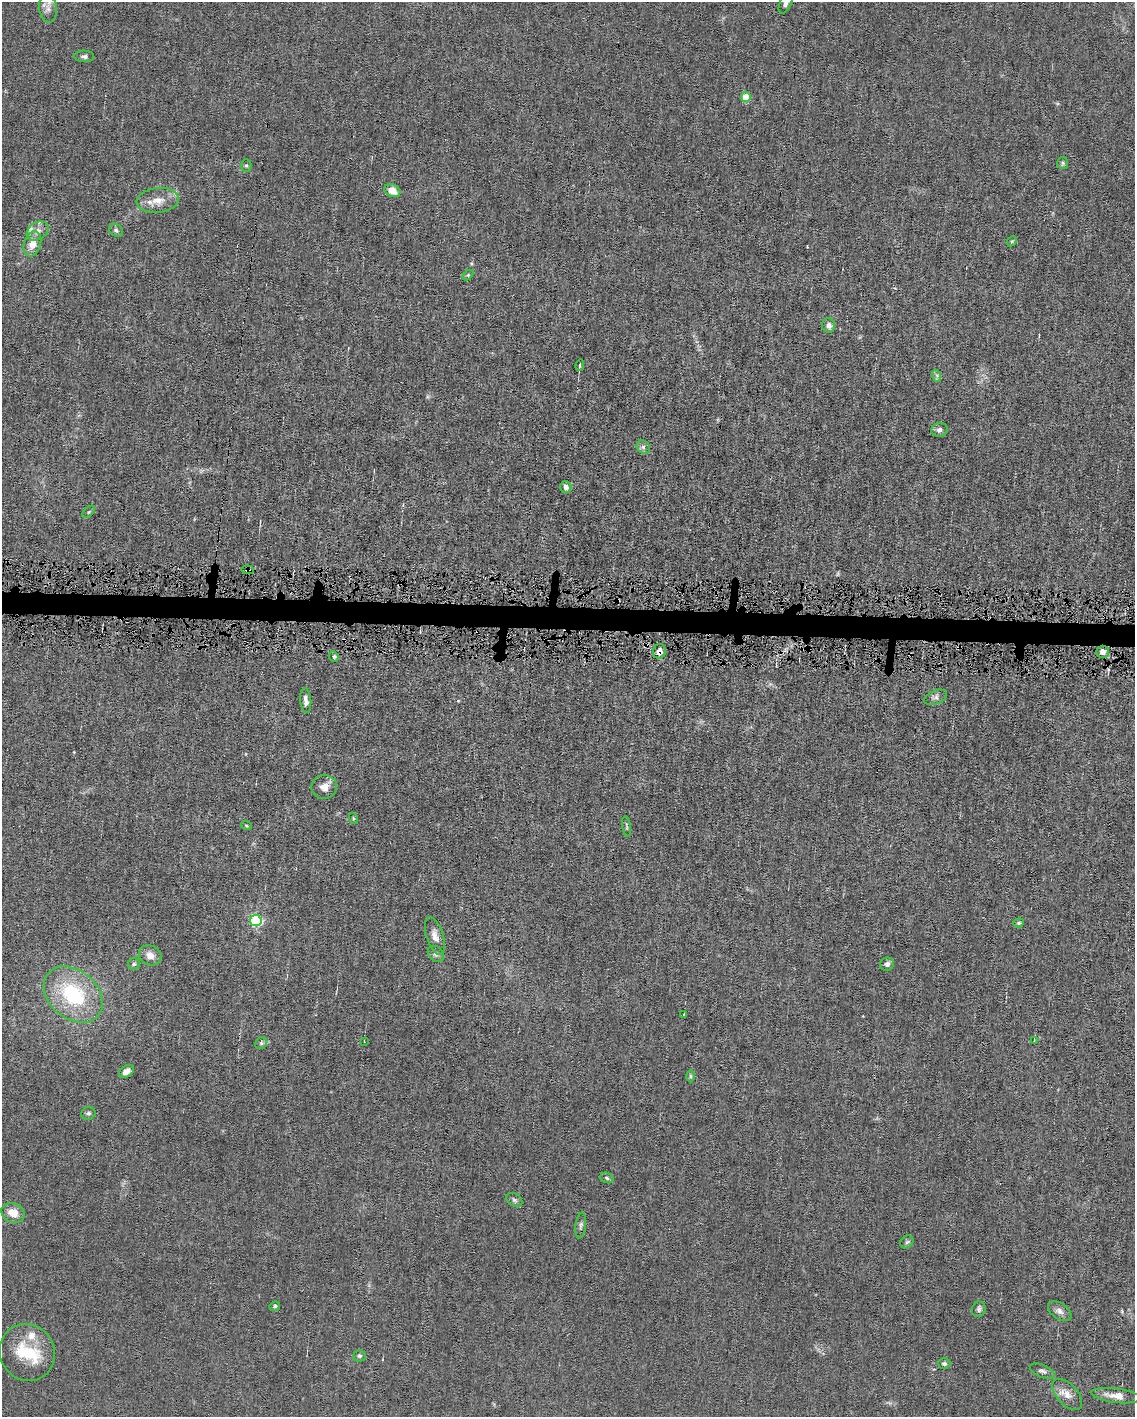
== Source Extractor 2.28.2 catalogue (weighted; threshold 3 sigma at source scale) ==
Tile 6 of 4 x 3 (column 2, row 2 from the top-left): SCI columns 1133-2265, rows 1520-2934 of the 4530 x 4563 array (HDU 1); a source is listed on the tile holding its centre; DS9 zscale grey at full resolution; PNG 1137 x 1419 px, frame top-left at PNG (2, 2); each listed source drawn as its Kron ellipse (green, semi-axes under 4 px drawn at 4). Shown black and unused: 2% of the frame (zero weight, under 4 of 8 exposures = <1% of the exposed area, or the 3 px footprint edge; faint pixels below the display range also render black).
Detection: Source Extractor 2.28.2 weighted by HDU 2 'WHT'; one run over the whole footprint, this tile lists its part. Background 0.0155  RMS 0.0024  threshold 0.00961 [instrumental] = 3 sigma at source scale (4.09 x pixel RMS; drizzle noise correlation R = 1.36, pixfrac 0.8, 0.05/0.05 arcsec/px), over >= 5 px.
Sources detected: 64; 1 inside a brighter object's white glare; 1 cosmic-ray / hot-pixel residue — neither listed nor drawn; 3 inside a brighter listed object's ellipse — not listed separately; the other 59 listed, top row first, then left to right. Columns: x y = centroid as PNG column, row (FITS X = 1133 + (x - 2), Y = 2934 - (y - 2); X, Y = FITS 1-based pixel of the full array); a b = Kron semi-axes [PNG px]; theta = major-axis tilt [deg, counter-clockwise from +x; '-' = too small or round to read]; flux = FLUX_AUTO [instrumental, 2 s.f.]
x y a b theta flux
786 3 11 5 65 0.9
48 8 14 9 -82 1.4
84 56 10 6 -3 0.7
746 97 5 5 - 4.5
1063 163 6 5 - 0.39
246 165 6 5 - 0.35
392 191 8 6 -29 2.4
158 200 21 12 6 3.1
116 230 7 6 - 0.48
38 231 12 8 32 1.4
1012 241 6 4 43 0.27
32 244 13 8 72 2.7
468 275 6 4 45 0.25
828 325 7 6 - 1.1
580 365 6 3 75 0.38
937 376 6 4 -72 0.39
939 430 8 7 - 0.72
643 447 7 6 - 0.58
566 487 6 5 - 0.78
89 512 8 3 45 0.25
247 570 6 3 -2 0.46
659 651 7 6 - 1.6
1102 652 6 6 - 1.2
334 656 5 4 - 0.37
935 697 12 6 22 0.82
306 701 12 5 -84 0.93
324 787 13 12 - 1.9
353 818 5 3 - 0.21
246 825 5 3 - 0.2
626 826 10 3 -82 0.34
256 921 6 5 - 31
1019 923 5 4 - 0.33
435 936 19 8 -72 1.7
436 954 9 7 -46 0.75
150 955 11 9 -27 1.8
134 964 6 6 - 0.43
887 964 7 6 - 0.8
73 995 33 24 -41 17
684 1014 3 2 - 0.21
1034 1040 4 4 - 0.19
364 1041 4 3 - 0.18
261 1043 6 5 - 0.42
126 1071 8 5 34 1.3
690 1076 6 4 -89 0.31
88 1113 7 6 - 0.47
607 1178 7 5 -18 0.46
514 1200 9 6 -34 0.51
13 1213 12 9 -21 2.5
581 1226 13 5 83 0.61
907 1242 7 5 44 0.41
275 1306 5 4 - 0.41
979 1309 8 7 - 0.57
1060 1311 13 7 -35 1.1
27 1352 29 27 -58 7.6
359 1356 6 6 - 0.43
944 1364 6 5 - 0.46
1042 1371 13 6 -21 0.72
1067 1394 19 10 -47 2.1
1116 1396 25 7 -7 2.3
Overlapping masked pixels (flux is a lower limit): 3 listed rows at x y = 247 570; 659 651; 1102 652
Isophote crosses this tile's border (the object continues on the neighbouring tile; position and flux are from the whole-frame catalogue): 1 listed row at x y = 786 3